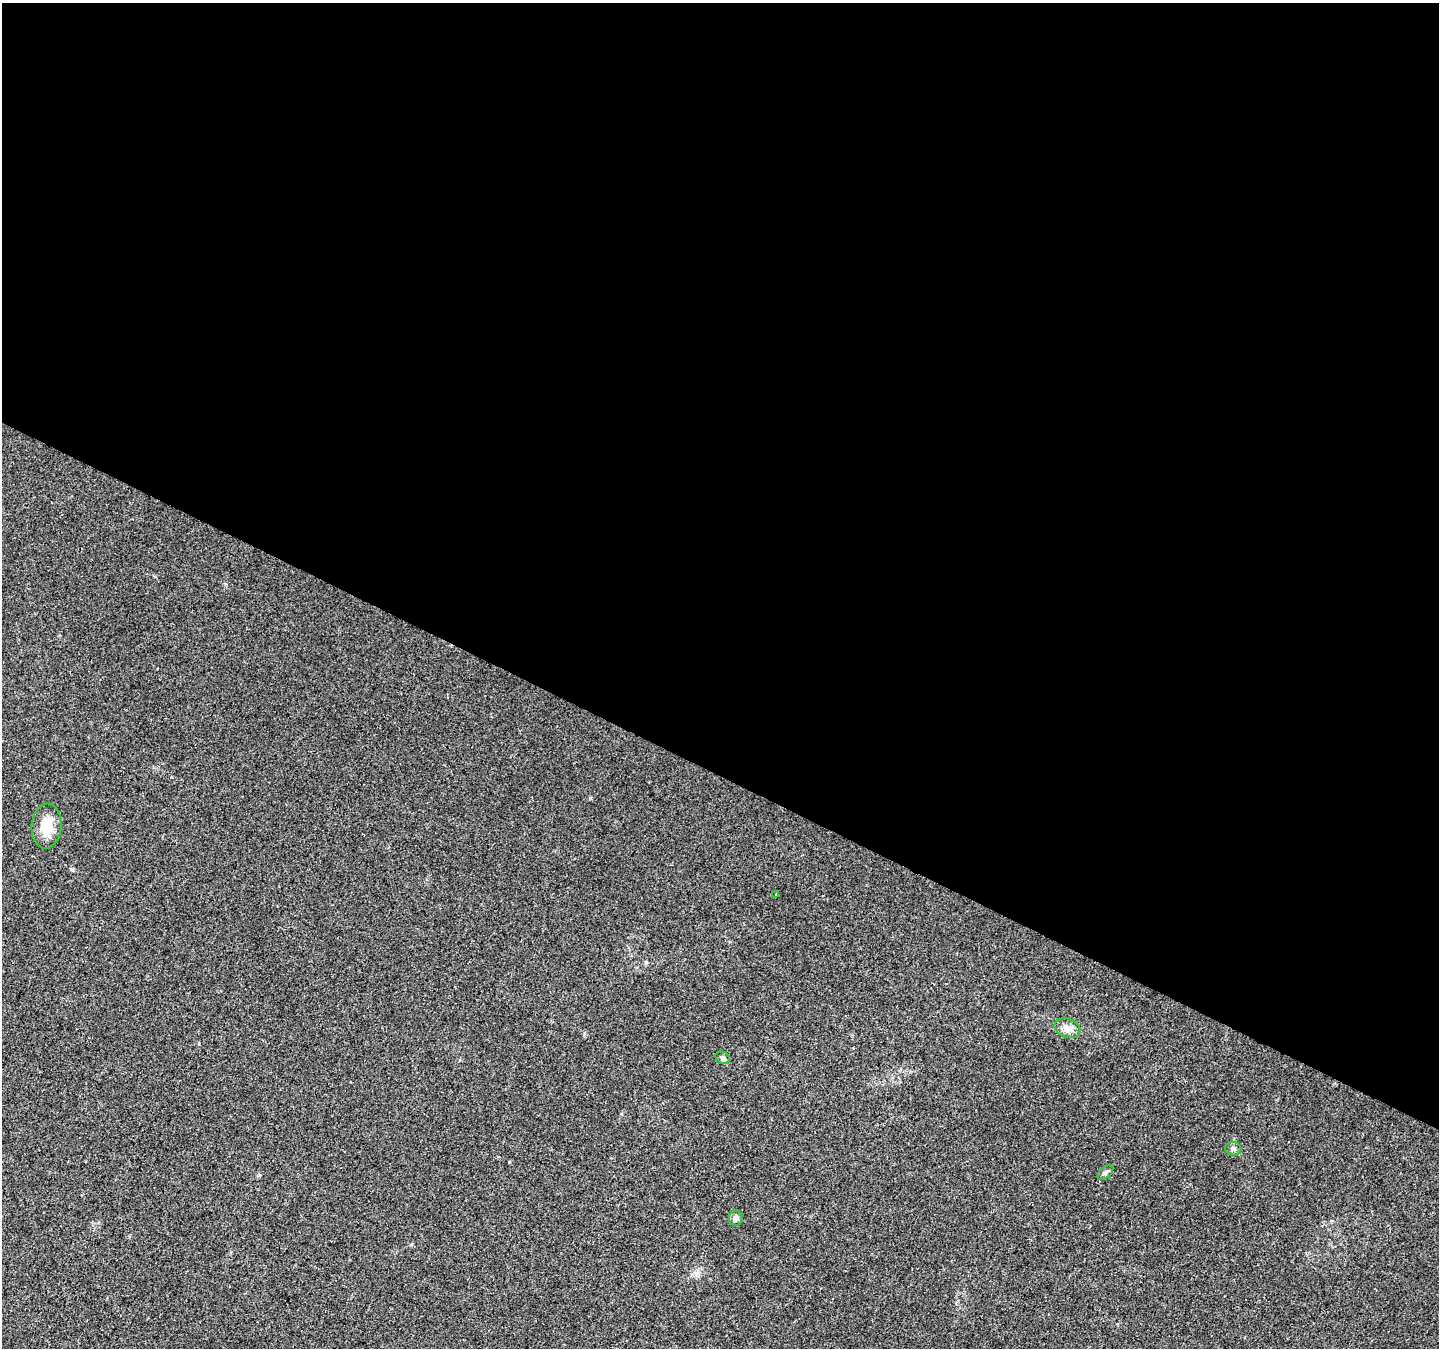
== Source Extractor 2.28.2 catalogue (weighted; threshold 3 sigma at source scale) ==
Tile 3 of 4 x 4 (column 3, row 1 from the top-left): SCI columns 2882-4318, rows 4308-5653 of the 5754 x 5853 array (HDU 1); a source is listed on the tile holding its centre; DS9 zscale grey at full resolution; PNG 1441 x 1350 px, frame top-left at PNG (2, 3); each listed source drawn as its Kron ellipse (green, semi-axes under 4 px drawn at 4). Shown black and unused: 57% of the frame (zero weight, under 3 of 4 exposures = <1% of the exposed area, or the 3 px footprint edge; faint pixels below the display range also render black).
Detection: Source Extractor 2.28.2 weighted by HDU 2 'WHT'; one run over the whole footprint, this tile lists its part. Background 0.0217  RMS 0.0038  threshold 0.0172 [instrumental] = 3 sigma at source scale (4.5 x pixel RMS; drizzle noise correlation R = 1.50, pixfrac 1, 0.0396/0.0396 arcsec/px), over >= 5 px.
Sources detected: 7; all 7 listed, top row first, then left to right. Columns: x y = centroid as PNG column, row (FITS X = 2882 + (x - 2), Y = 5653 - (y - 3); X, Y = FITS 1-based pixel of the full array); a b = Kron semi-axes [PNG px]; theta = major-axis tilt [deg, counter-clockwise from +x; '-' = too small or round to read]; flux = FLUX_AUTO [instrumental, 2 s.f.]
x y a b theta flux
47 826 22 15 85 8
776 895 3 2 - 0.29
1067 1028 13 9 -21 2.8
723 1058 8 6 -31 0.98
1233 1149 8 7 - 1.2
1105 1172 9 5 40 0.97
736 1218 7 7 - 1.3